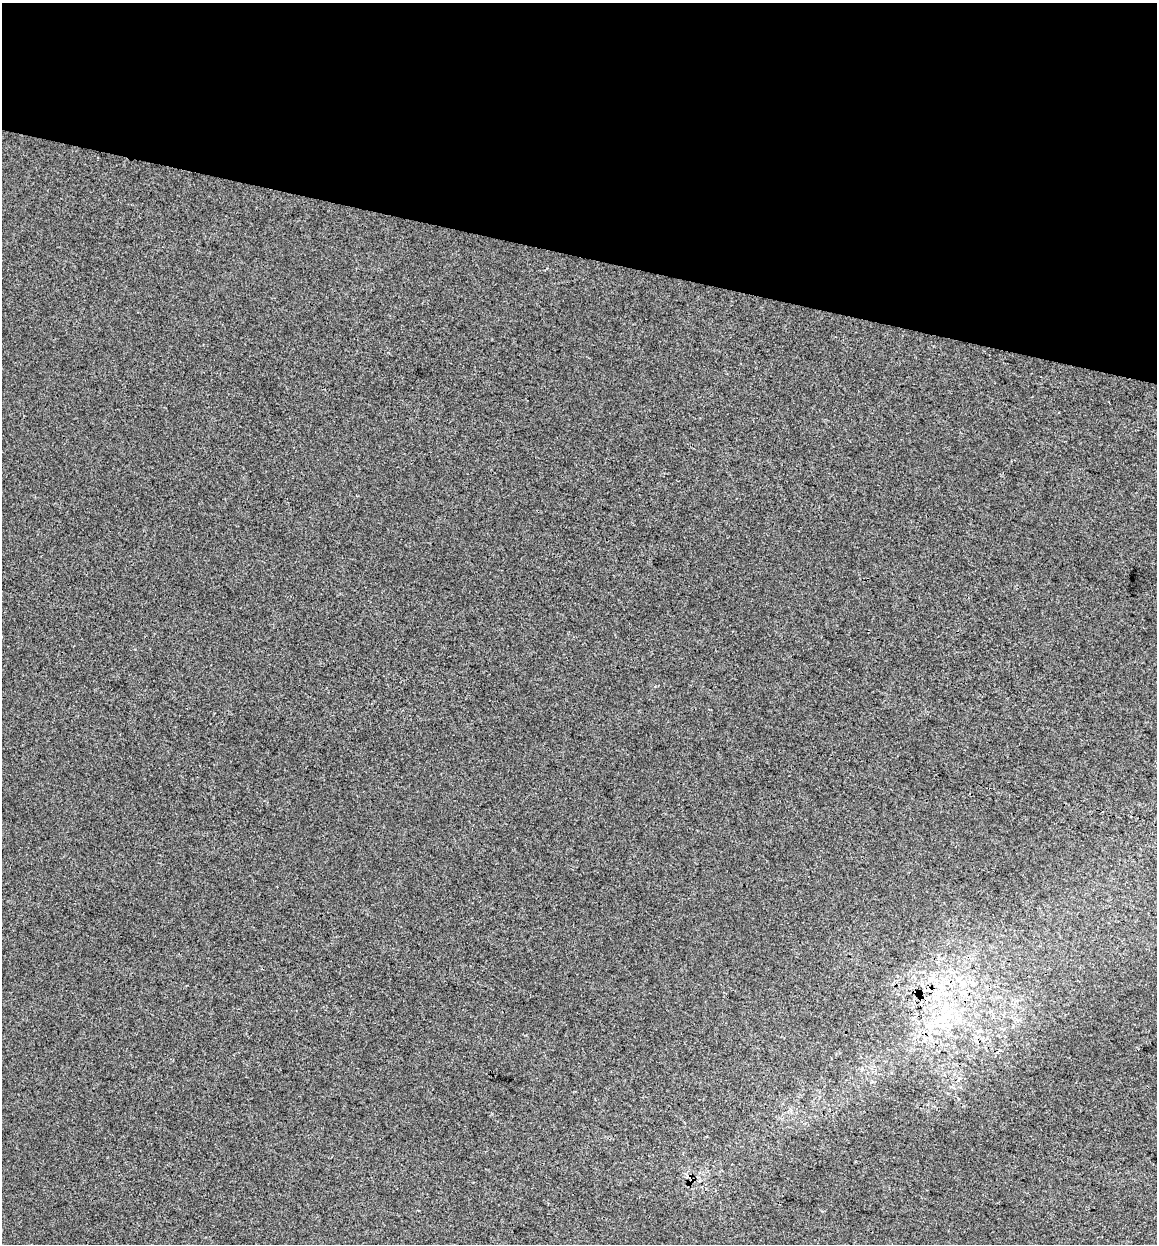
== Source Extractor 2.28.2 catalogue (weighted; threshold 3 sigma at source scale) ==
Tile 2 of 4 x 4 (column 2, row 1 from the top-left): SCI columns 1497-2651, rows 3739-4980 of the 5242 x 5002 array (HDU 1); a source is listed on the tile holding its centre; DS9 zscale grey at full resolution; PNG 1159 x 1246 px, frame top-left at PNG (2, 3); no overlay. Shown black and unused: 20% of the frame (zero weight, under 3 of 4 exposures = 5% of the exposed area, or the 3 px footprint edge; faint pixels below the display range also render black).
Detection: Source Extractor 2.28.2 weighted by HDU 2 'WHT'; one run over the whole footprint, this tile lists its part. Background 0.00138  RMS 0.0048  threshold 0.0215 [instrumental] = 3 sigma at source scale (4.5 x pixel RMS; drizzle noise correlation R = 1.50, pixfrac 1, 0.0396/0.0396 arcsec/px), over >= 5 px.
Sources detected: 3; all 3 listed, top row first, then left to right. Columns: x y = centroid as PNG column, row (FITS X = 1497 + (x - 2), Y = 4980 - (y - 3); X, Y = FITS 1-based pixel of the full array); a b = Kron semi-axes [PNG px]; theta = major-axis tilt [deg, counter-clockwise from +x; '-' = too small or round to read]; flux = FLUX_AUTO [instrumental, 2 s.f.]
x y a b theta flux
936 980 7 4 -72 1.6
937 997 12 10 63 6.3
938 1020 28 16 34 22
Overlapping masked pixels (flux is a lower limit): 1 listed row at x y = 937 997